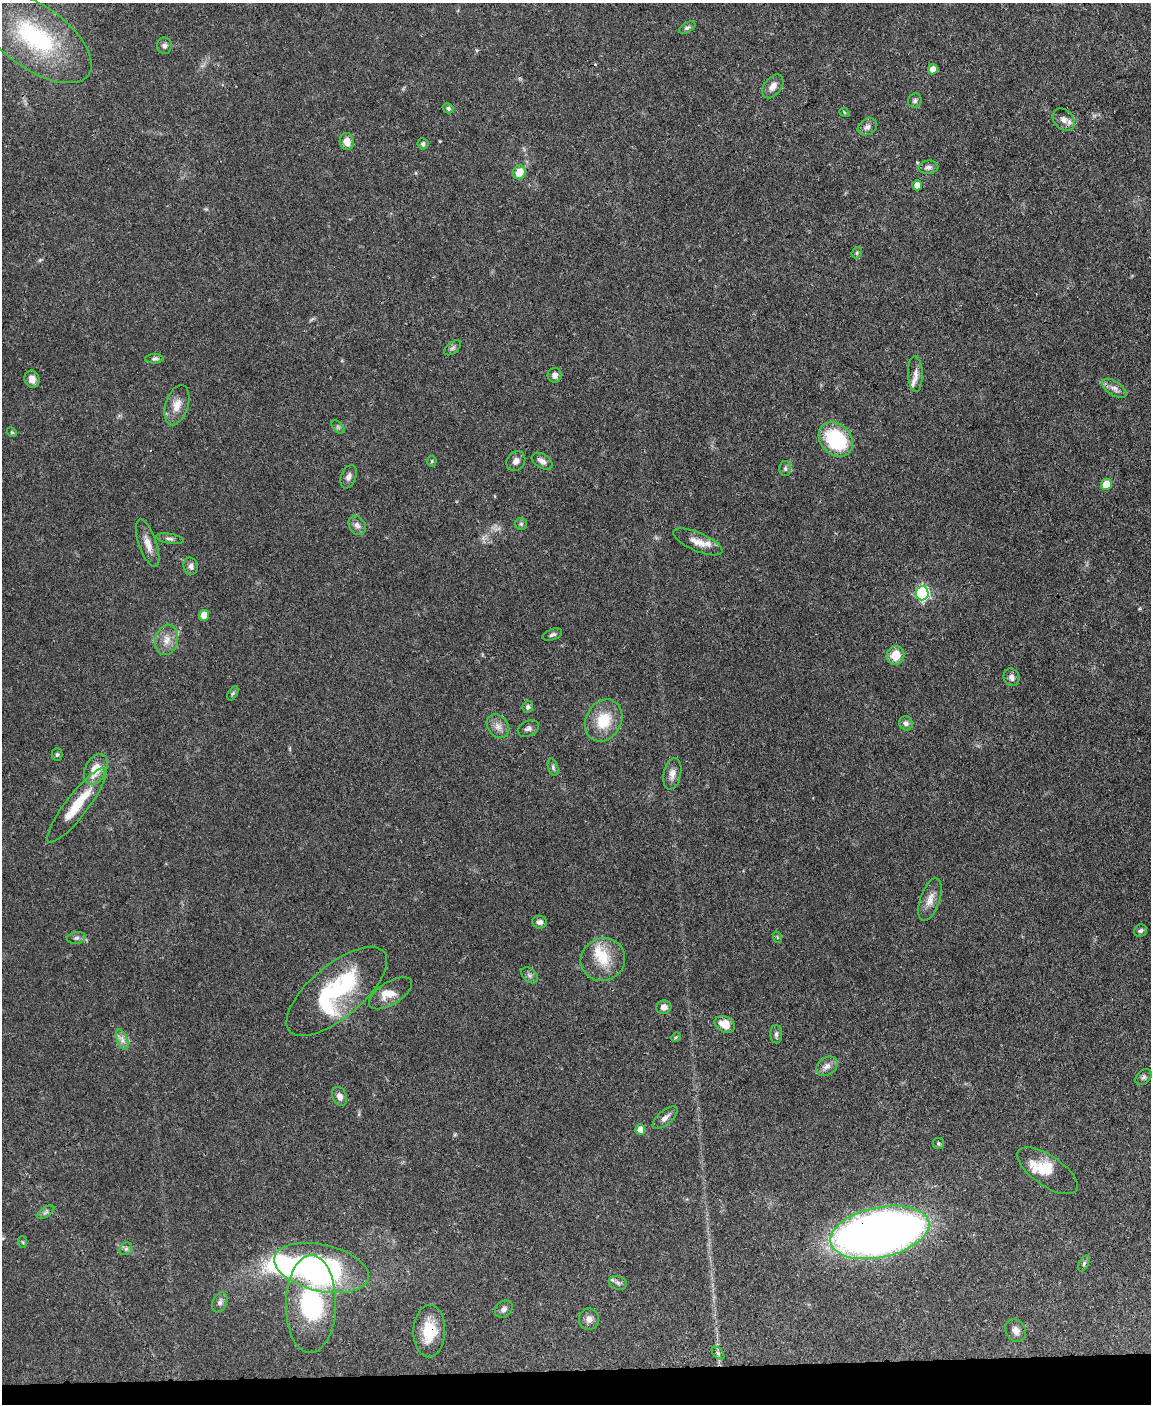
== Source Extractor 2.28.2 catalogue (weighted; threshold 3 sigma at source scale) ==
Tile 10 of 4 x 3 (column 2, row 3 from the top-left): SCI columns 1150-2298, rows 238-1639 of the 4595 x 4572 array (HDU 1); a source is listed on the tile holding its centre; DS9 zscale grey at full resolution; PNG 1153 x 1406 px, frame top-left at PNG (2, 3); each listed source drawn as its Kron ellipse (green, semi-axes under 4 px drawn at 4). Shown black and unused: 3% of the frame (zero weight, under 3 of 4 exposures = <1% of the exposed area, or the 3 px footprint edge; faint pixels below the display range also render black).
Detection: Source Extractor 2.28.2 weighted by HDU 2 'WHT'; one run over the whole footprint, this tile lists its part. Background 0.106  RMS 0.0043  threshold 0.0191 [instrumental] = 3 sigma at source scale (4.5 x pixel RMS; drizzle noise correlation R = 1.50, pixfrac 1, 0.05/0.05 arcsec/px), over >= 5 px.
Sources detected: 100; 1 too faint to see at this stretch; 1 inside a brighter object's white glare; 1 cosmic-ray / hot-pixel residue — neither listed nor drawn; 7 inside a brighter listed object's ellipse — not listed separately; the other 90 listed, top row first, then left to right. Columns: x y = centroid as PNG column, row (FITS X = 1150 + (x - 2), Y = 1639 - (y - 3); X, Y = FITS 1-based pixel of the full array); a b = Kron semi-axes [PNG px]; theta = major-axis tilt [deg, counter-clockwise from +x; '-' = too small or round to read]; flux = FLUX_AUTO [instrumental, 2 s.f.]
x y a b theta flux
687 28 9 4 29 0.97
35 37 66 31 -36 54
164 46 8 7 - 1.5
933 69 5 4 - 3.1
773 86 13 8 53 3.3
915 101 7 6 - 1.1
448 108 6 4 -28 0.81
844 112 5 3 - 0.49
1064 120 12 9 -45 2.8
867 127 10 8 29 1.9
347 142 8 7 - 3.5
423 144 6 5 - 1
928 167 10 6 6 1.6
519 172 7 6 - 7
917 185 5 5 - 3.5
857 253 6 5 - 0.64
453 348 10 5 37 1
155 359 9 4 1 0.98
915 374 18 7 -87 2.9
555 375 7 7 - 2.1
32 379 9 7 -72 2.7
1114 388 14 7 -33 2.4
177 405 21 11 72 5.2
338 427 8 4 -45 0.78
12 432 5 4 - 0.6
836 439 19 15 -46 30
432 461 5 5 - 0.52
516 461 10 8 52 2.4
542 461 11 7 -32 1.9
785 468 7 6 - 1.1
349 477 12 7 69 2.2
1106 484 6 5 - 7.7
521 524 6 6 - 0.73
357 525 10 8 -61 2.2
170 539 14 5 -8 1.4
698 542 26 9 -23 5.2
148 543 25 9 -71 4.6
191 566 8 7 - 1.5
922 593 7 6 - 72
204 615 5 5 - 6.2
552 635 10 5 21 1.2
167 640 15 11 75 4.7
895 655 9 8 - 7.7
1011 677 9 7 -65 2
233 693 8 4 58 0.79
528 707 6 5 - 1.1
604 720 22 17 62 13
906 723 7 6 - 1.4
498 726 13 10 -51 3
528 728 11 7 25 1.6
57 754 6 5 - 0.73
553 767 9 5 -75 0.93
96 769 16 10 65 7.9
672 774 16 8 79 3.2
77 805 46 11 52 15
930 900 22 10 71 4.5
540 922 7 6 - 1.8
1141 931 6 6 - 1
777 937 6 3 -72 0.5
76 938 9 6 10 1.2
603 960 22 21 - 11
530 975 9 6 -41 1.3
337 991 62 26 40 48
390 993 24 11 32 5.4
664 1007 7 6 - 2.2
725 1024 11 7 -28 6.7
776 1034 9 5 -90 1.2
676 1037 5 4 - 0.49
122 1040 11 5 -69 2
827 1066 11 8 36 2.5
1144 1077 9 6 44 1.3
340 1096 10 7 -65 2.4
665 1118 15 7 41 2.3
640 1130 5 5 - 3.7
938 1143 6 5 - 0.78
1047 1171 35 15 -34 9.7
46 1212 10 4 35 1.1
880 1232 50 25 12 430
23 1242 5 3 - 0.4
126 1249 7 5 44 1
1084 1263 8 4 64 0.85
321 1268 48 23 -13 98
618 1283 9 6 -20 1.4
220 1302 10 7 66 1.6
311 1304 49 25 89 53
504 1309 10 7 41 1.7
589 1319 11 10 - 2.6
429 1331 26 16 89 14
1016 1331 12 9 -59 2.7
718 1353 7 4 -45 0.86
Overlapping masked pixels (flux is a lower limit): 2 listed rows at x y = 880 1232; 429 1331